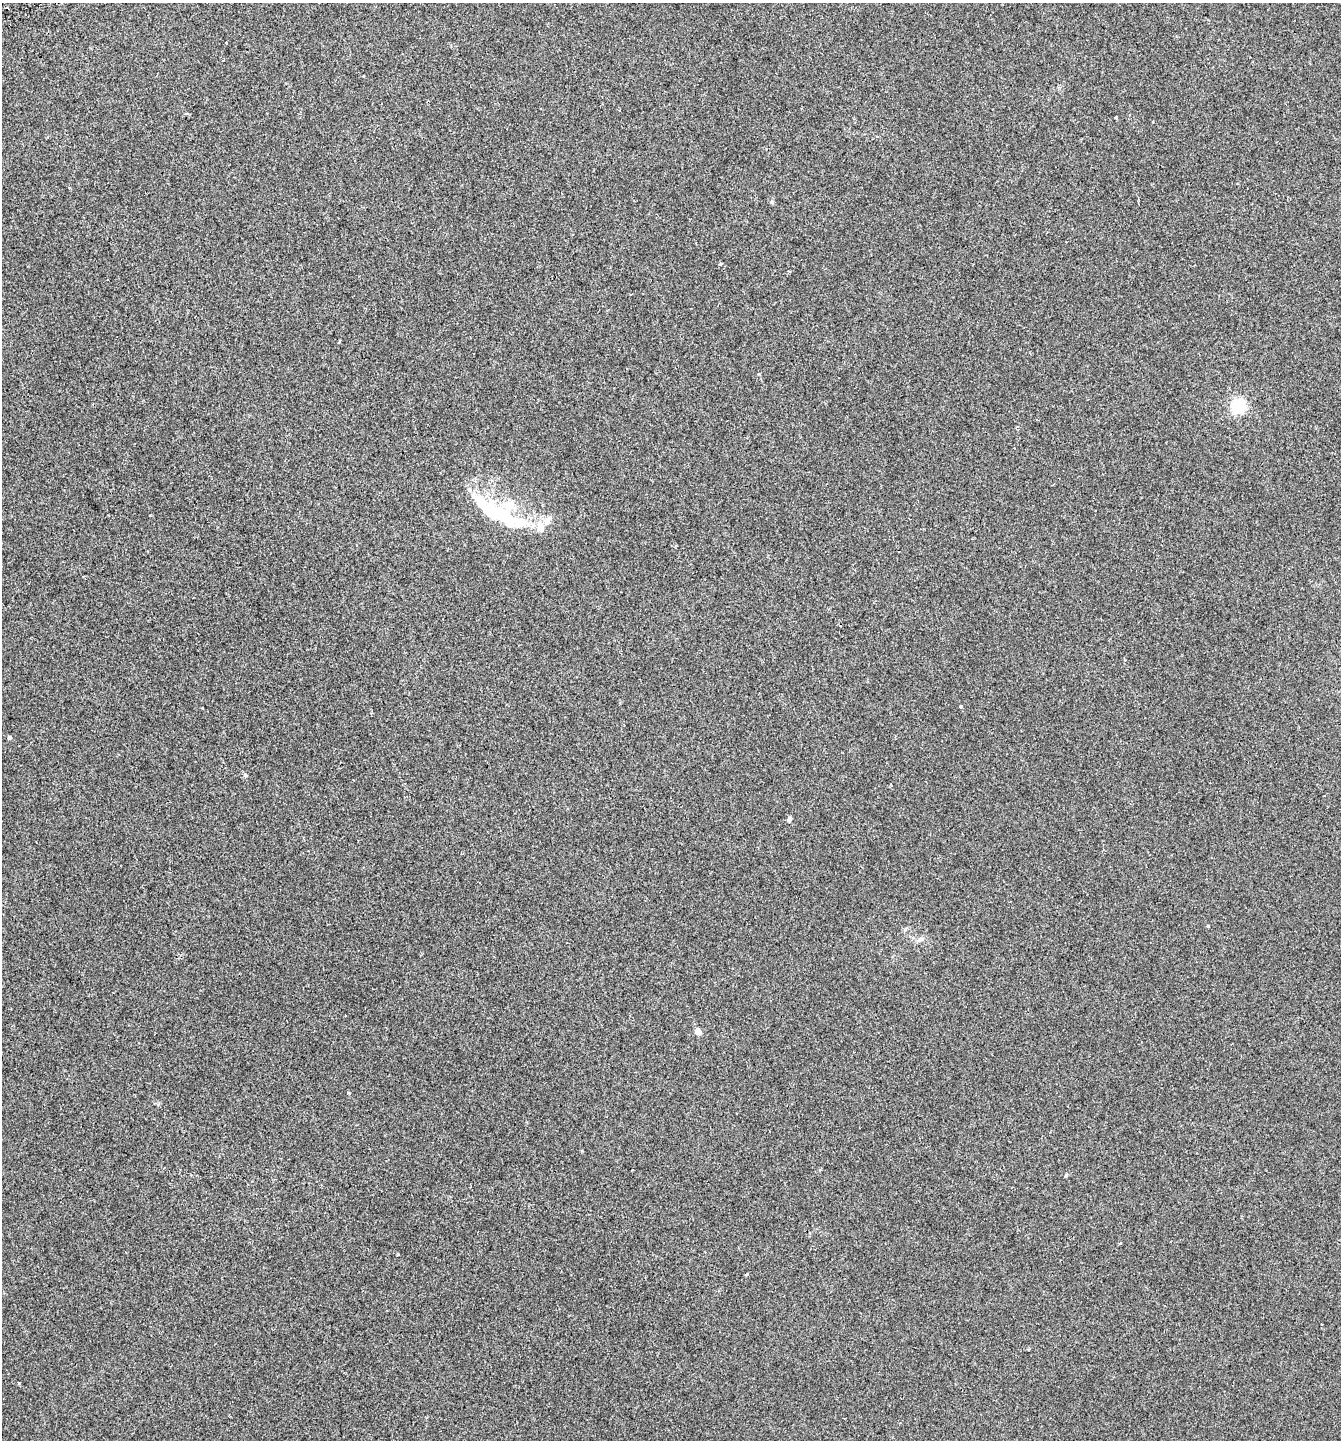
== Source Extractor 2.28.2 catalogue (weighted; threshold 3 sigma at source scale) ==
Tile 11 of 4 x 4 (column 3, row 3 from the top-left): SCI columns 2840-4178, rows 1489-2926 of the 5732 x 5857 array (HDU 1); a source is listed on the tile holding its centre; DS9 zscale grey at full resolution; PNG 1343 x 1442 px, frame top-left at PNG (2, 3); no overlay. Shown black and unused: <1% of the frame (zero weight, under 2 of 3 exposures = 3% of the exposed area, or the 3 px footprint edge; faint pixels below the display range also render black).
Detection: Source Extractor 2.28.2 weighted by HDU 2 'WHT'; one run over the whole footprint, this tile lists its part. Background 0.0096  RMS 0.0067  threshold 0.0301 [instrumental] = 3 sigma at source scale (4.5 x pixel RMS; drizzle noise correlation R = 1.50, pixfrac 1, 0.0396/0.0396 arcsec/px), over >= 5 px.
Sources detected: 23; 1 inside a brighter object's white glare — not listed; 2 inside a brighter listed object's ellipse — not listed separately; the other 20 listed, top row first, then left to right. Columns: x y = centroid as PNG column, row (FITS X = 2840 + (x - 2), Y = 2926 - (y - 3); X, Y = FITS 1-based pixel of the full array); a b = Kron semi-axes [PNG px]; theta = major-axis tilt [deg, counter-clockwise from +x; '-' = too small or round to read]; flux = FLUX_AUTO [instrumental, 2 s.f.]
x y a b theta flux
226 42 3 3 - 1.8
772 202 5 5 - 0.95
720 264 4 2 - 0.66
339 342 4 3 - 0.65
1238 406 12 11 - 26
1017 427 3 3 - 1.3
496 513 56 18 -34 46
549 518 11 7 59 3.1
540 527 14 10 -81 6.5
961 706 3 3 - 5.7
10 738 4 4 - 2.8
245 775 4 4 - 2
891 785 3 3 - 0.65
790 819 7 5 69 1.4
1208 926 3 3 - 0.88
920 939 10 3 21 1.4
698 1031 5 4 - 6.2
1066 1175 4 4 - 0.78
1120 1243 3 3 - 0.71
747 1274 3 3 - 1
Unlisted compact peaks at least as high as the median listed source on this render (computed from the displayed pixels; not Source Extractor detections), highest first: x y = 19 1383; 349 1093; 398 1254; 1116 117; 759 374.